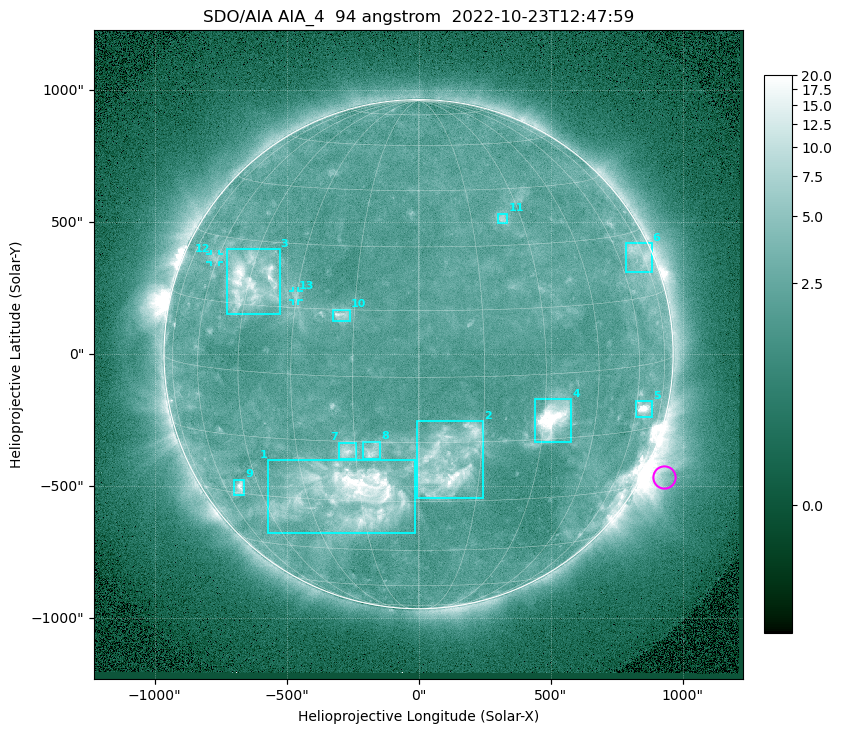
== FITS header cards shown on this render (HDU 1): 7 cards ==
TELESCOP= 'SDO/AIA '           / For AIA: SDO/AIA
INSTRUME= 'AIA_4   '           / For AIA: AIA_ATA1, AIA_ATA2, AIA_ATA3 or AIA_AT
WAVELNTH=                   94 / [angstrom] Wavelength
WAVEUNIT= 'angstrom'           / Wavelength unit: angstrom
DATE-OBS= '2022-10-23T12:47:59.129' / [ISO] Date when observation started; ISO 8
CTYPE1  = 'HPLN-TAN'           / CTYPE1: HPLN
CTYPE2  = 'HPLT-TAN'           / CTYPE2: HPLT

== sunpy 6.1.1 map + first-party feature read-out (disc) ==
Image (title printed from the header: SDO/AIA AIA_4  94 angstrom  2022-10-23T12:47:59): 1024 x 1024 px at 2.4 arcsec/px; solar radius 964 arcsec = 402 px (full disc in frame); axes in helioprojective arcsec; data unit not stated in the header (colour bar unlabelled)
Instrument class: DISC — disc imager (sunpy class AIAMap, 94 A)
Bright regions (active regions / flare kernels): reference = the median radial profile (limb darkening/brightening removed); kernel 9 px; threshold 5 sigma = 2.89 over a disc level ~2.22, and >= 1.15x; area >= 12 px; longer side >= 10 px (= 24 arcsec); searched inside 0.97 R_sun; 13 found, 13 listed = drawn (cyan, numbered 1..; 2 of them under ~33 arcsec drawn as corner ticks so the feature stays visible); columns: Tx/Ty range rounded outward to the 5 arcsec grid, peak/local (2 s.f.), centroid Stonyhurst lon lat
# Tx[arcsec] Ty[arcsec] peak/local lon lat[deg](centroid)
1 -570..-15 -680..-400 11 -18 -28
2 -10..245 -545..-255 7.3 +7 -20
3 -730..-525 150..400 8.5 -44 +20
4 440..580 -335..-170 18 +32 -10
5 825..885 -240..-175 10 +64 -10
6 785..885 310..420 3.4 +71 +25
7 -305..-235 -395..-335 4.9 -17 -17
8 -210..-145 -395..-330 4.5 -11 -17
9 -700..-660 -535..-475 6 -53 -28
10 -325..-260 125..170 4.5 -18 +14
11 300..335 495..535 3.3 +24 +37
12 -790..-755 350..380 2.8 -61 +25
13 -475..-455 205..240 2.6 -30 +18
Off-limb structures (1.02-1.3 R_sun): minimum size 162 px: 4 found; the strongest spans PA ~225..265 deg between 1.02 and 1.3 R_sun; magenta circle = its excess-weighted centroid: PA ~245 deg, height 1.08 R_sun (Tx ~930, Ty ~-465 arcsec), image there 3.1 x the reference